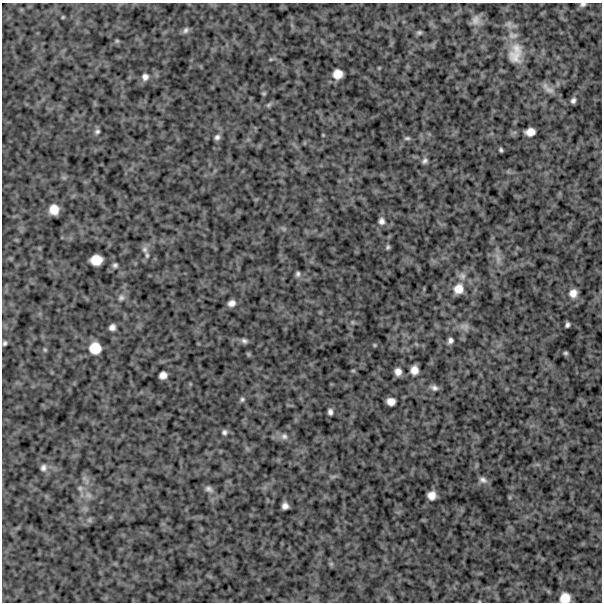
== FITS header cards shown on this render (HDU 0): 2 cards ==
NAXIS1  =                  600
NAXIS2  =                  600

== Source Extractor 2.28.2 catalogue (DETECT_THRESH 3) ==
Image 600 x 600 px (HDU 0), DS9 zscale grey, 1 PNG px = 1 image px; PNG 604 x 604 px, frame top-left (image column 1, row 600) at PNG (2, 3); no overlay
Background 803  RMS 250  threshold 737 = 3 sigma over >= 5 px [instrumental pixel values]
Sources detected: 76; all 76 listed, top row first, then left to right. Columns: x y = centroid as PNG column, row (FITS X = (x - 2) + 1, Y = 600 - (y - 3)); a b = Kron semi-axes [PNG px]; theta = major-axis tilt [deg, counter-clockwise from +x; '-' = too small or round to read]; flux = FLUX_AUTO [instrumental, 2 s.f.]
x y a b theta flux
583 4 8 5 8 42000
63 17 3 3 - 16000
476 20 15 12 80 120000
509 24 10 8 -26 71000
186 30 9 6 65 48000
419 32 7 6 - 36000
513 35 15 9 -4 110000
117 41 6 5 - 21000
517 49 18 14 -54 280000
515 56 21 18 -49 260000
271 59 6 4 18 23000
379 68 4 4 - 15000
338 74 8 8 - 180000
145 77 9 8 - 77000
549 90 17 9 -23 110000
264 93 5 4 - 24000
573 101 7 5 63 51000
269 105 8 5 39 35000
97 131 7 6 - 41000
530 132 9 7 10 140000
323 135 4 4 - 14000
217 137 7 6 - 55000
407 138 8 5 0 34000
501 150 4 3 - 27000
425 161 7 5 43 48000
64 178 7 4 -19 28000
54 210 9 8 - 200000
381 221 8 7 - 68000
284 229 7 5 -45 30000
388 247 5 4 - 29000
145 249 10 8 -75 69000
147 255 8 5 -89 37000
498 258 15 6 -79 110000
96 260 10 9 - 240000
115 265 6 6 - 40000
298 274 7 5 76 42000
462 276 10 9 - 84000
458 289 12 11 - 190000
573 293 11 9 67 130000
121 298 9 8 - 64000
231 303 7 6 - 87000
352 322 6 4 -90 23000
567 325 5 4 - 43000
465 326 14 9 -14 96000
112 327 6 5 - 74000
450 340 6 5 - 54000
244 341 8 6 -30 50000
5 343 5 4 - 36000
375 345 4 4 - 18000
95 348 10 10 - 270000
45 350 5 5 - 24000
565 353 5 4 - 28000
248 354 7 4 -71 22000
414 370 8 7 - 130000
353 371 6 4 0 18000
398 372 7 6 - 98000
163 375 7 6 - 100000
434 388 9 6 -24 60000
242 399 6 6 - 35000
391 401 8 7 - 120000
330 412 6 4 -80 54000
224 432 7 7 - 47000
284 436 10 9 - 78000
43 468 9 8 - 73000
333 477 9 4 19 33000
84 478 7 4 -72 45000
483 480 11 7 -27 67000
80 488 8 7 - 55000
209 489 11 7 -24 65000
88 495 10 8 -50 88000
432 495 8 7 - 140000
285 506 6 6 - 79000
89 520 6 6 - 36000
331 564 7 5 -44 31000
565 598 9 8 - 200000
479 601 5 3 - 12000
At the frame edge (FLAGS 8, measured only in part): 3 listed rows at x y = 583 4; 565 598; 479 601